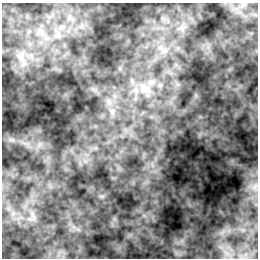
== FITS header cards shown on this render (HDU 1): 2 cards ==
NAXIS1  =                  256
NAXIS2  =                  256

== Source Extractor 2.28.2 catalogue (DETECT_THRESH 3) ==
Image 256 x 256 px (HDU 1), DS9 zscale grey, 1 PNG px = 1 image px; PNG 260 x 260 px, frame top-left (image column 1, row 256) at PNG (2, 3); no overlay
Background 0.285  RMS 6.5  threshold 19.6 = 3 sigma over >= 5 px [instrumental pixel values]
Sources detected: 4; all 4 listed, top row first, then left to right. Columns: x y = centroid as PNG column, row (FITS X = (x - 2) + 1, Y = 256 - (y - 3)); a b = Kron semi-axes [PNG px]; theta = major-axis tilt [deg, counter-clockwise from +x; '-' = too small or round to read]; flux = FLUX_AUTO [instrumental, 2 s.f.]
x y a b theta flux
182 27 10 5 -82 1900
164 51 7 7 - 2000
21 56 10 5 90 1600
145 88 18 11 -29 7000